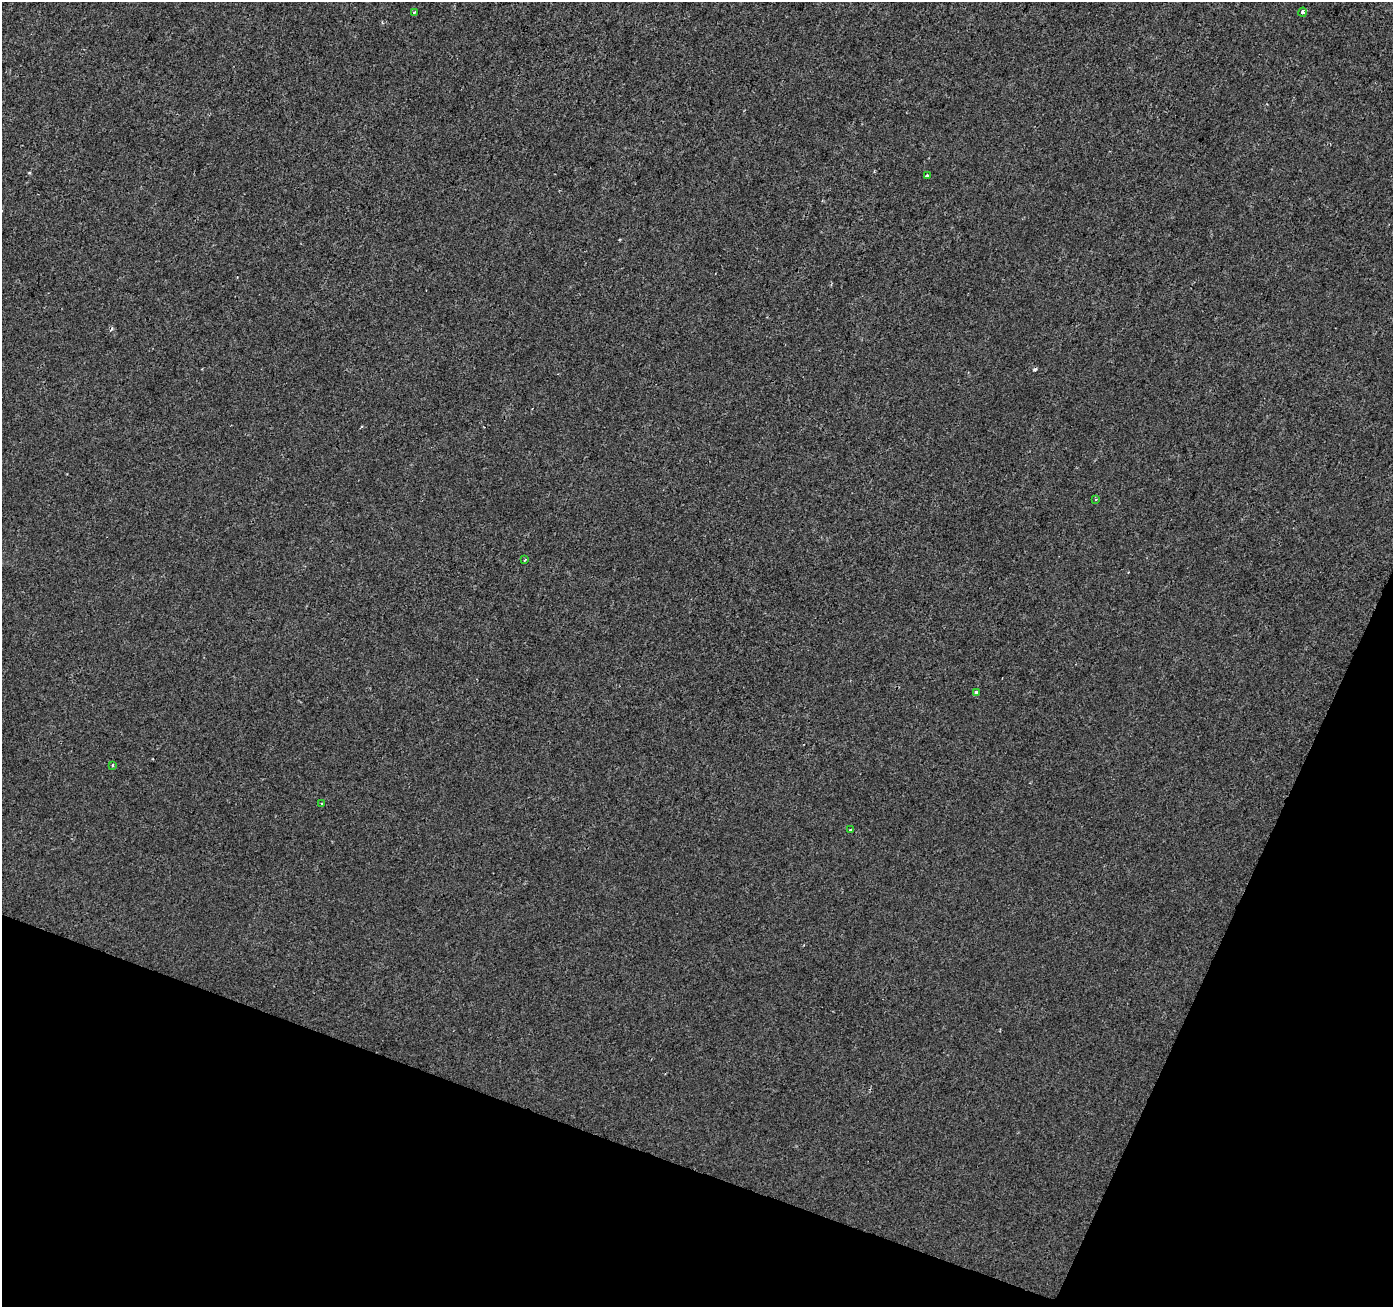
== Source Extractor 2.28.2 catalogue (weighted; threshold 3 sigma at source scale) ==
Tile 15 of 4 x 4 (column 3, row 4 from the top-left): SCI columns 2790-4180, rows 275-1579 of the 5571 x 5702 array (HDU 1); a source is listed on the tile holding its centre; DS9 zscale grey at full resolution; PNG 1395 x 1309 px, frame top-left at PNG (2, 2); each listed source drawn as its Kron ellipse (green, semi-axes under 4 px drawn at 4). Shown black and unused: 18% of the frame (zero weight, under 2 of 3 exposures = <1% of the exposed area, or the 3 px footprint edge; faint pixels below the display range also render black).
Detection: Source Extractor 2.28.2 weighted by HDU 2 'WHT'; one run over the whole footprint, this tile lists its part. Background -2.97e-04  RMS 0.0026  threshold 0.0116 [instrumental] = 3 sigma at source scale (4.5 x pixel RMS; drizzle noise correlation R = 1.50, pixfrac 1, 0.0396/0.0396 arcsec/px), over >= 5 px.
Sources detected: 11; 2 cosmic-ray / hot-pixel residue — neither listed nor drawn; the other 9 listed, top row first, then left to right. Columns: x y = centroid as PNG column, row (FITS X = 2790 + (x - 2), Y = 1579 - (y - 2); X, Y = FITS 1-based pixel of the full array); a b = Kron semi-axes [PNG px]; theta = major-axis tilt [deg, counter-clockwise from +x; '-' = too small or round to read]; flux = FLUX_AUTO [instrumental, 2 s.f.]
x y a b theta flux
414 12 4 3 - 0.28
1303 12 4 4 - 1.2
927 175 4 3 - 0.81
1096 500 3 3 - 0.28
525 560 4 3 - 0.28
976 692 4 3 - 0.84
113 765 4 3 - 0.36
322 803 3 2 - 0.21
851 830 3 3 - 0.77